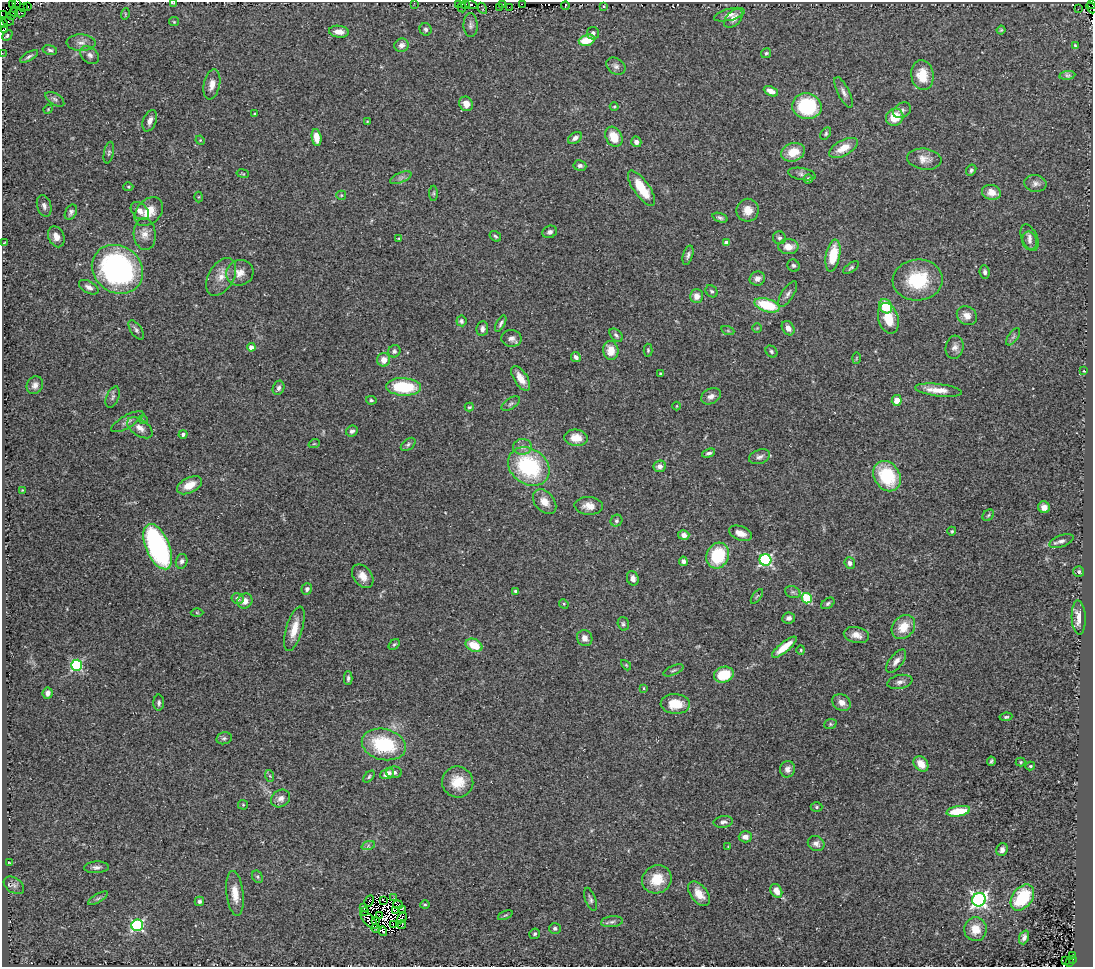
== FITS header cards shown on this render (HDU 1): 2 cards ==
NAXIS1  =                 1091
NAXIS2  =                  965

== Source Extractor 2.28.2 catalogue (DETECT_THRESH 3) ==
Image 1091 x 965 px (HDU 1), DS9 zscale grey, 1 PNG px = 1 image px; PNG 1095 x 969 px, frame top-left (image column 1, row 965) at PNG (2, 2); each listed source drawn as its Kron ellipse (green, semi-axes under 4 px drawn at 4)
Background 0.0617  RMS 0.018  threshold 0.0534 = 3 sigma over >= 5 px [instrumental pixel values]
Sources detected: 309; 24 with non-positive FLUX_AUTO (blend fragments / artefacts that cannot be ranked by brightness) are neither listed nor drawn; the other 285 listed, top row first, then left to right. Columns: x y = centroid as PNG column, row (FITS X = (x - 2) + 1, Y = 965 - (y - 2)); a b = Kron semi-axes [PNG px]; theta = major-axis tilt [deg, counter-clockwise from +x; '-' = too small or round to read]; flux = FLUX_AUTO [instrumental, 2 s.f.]
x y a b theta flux
17 2 2 2 - 12
174 2 3 2 - 5.2
12 3 2 2 - 9.8
414 3 3 2 - 1.1
465 4 3 3 - 42
503 4 3 2 - 8.9
522 4 2 2 - 24
1092 4 4 2 - 16
458 5 3 2 - 130
471 5 6 3 -13 82
565 6 4 3 - 21
604 6 3 2 - 1.2
27 7 3 2 - 46
462 7 5 3 - 130
499 7 3 2 - 1.5
509 7 2 2 - 0.81
23 8 3 2 - 4.2
482 8 6 2 -62 4.4
1091 8 6 2 -50 11
1078 9 3 3 - 25
14 12 4 3 - 38
20 13 5 2 - 35
125 14 6 3 73 1.1
2 15 2 2 - 8.7
729 15 15 6 15 6.8
12 16 4 2 - 42
733 18 11 7 45 7.5
8 21 6 3 -6 5
174 22 5 4 - 1.3
3 23 4 2 - 24
471 25 12 7 -88 4.6
5 29 3 2 - 12
426 29 6 5 - 3.3
1001 30 4 3 - 0.99
339 32 10 6 -7 10
593 33 6 6 - 3.4
7 35 6 4 44 2.5
587 40 8 5 16 30
81 43 14 8 -1 8.4
401 45 7 6 - 6.4
1075 45 3 2 - 0.94
50 50 7 4 -13 2.8
2 53 2 2 - 3.8
766 53 5 4 - 2.1
90 55 10 7 -41 5.3
29 56 10 4 31 3.2
616 66 10 7 -34 4.5
922 75 15 11 -82 25
1067 75 8 4 7 1.5
212 84 15 8 78 10
771 91 7 4 -27 8.5
844 92 17 6 -63 6.2
55 99 10 5 -32 3.8
466 104 7 6 - 11
807 106 15 13 -12 92
614 107 4 3 - 1.1
48 109 5 4 - 1.1
902 110 9 7 32 3.7
255 114 3 3 - 1.7
895 117 9 8 - 25
150 121 11 6 70 6.9
367 122 3 3 - 0.98
826 134 6 4 53 2
614 137 10 8 -61 22
317 138 8 5 -81 13
575 138 8 5 34 5.2
200 140 5 4 - 1.1
636 142 5 5 - 5.1
843 148 16 7 28 19
793 152 12 9 20 24
109 153 11 5 80 2.9
924 159 17 10 -7 11
580 166 6 5 - 3.8
971 170 6 4 59 2.4
243 173 6 3 -10 1.2
802 174 14 6 -10 4.7
401 178 11 5 23 4.2
808 179 4 4 - 4.1
1035 183 11 8 -9 5.5
128 187 5 4 - 1.5
642 188 21 8 -55 35
991 192 10 7 -15 13
434 193 8 4 90 1.8
341 195 5 4 - 1.2
199 197 5 3 - 1.1
44 206 11 7 -75 4.9
748 210 11 11 - 13
140 211 11 7 -42 7.9
71 212 8 5 63 3.5
149 212 16 12 46 20
720 218 8 4 -18 2.7
550 232 7 6 - 4
145 234 16 11 -85 11
495 236 6 4 -34 2.1
56 237 11 8 -67 9.4
399 238 4 3 - 1.4
779 238 7 6 - 3.1
1029 238 14 7 -67 5.8
1030 241 9 7 -75 4.7
5 243 3 2 - 1
726 243 4 4 - 11
788 247 10 7 0 14
688 255 10 5 73 3.8
833 256 16 7 79 35
793 266 6 5 - 2.9
851 268 9 4 36 2.3
117 269 27 23 -34 260
985 272 7 5 -82 3.8
240 273 14 12 25 12
221 277 20 12 59 16
757 279 8 7 - 6
918 280 25 20 4 62
89 287 11 6 -28 5.7
712 291 7 5 -48 2.4
788 294 15 6 58 4.7
697 296 7 6 - 9.6
767 305 13 6 -17 50
886 306 7 6 - 36
967 316 10 9 - 8.9
888 318 16 10 -74 27
461 321 5 5 - 2.7
501 323 9 3 61 2.8
757 328 5 5 - 1.4
788 328 8 6 -59 7.1
482 329 7 5 84 4.6
136 330 11 5 -56 3.4
728 331 6 4 -19 2
616 335 8 5 -46 3.1
1013 337 10 5 54 3
511 338 10 8 -3 5.6
251 347 4 4 - 6.7
955 347 11 9 77 6.4
611 350 9 7 -83 17
648 350 6 4 -89 1.7
394 351 6 6 - 3
771 351 6 5 - 2.6
576 357 5 4 - 5.1
856 358 6 3 88 1.3
384 360 7 6 - 11
1084 371 4 3 - 0.74
660 374 4 3 - 2.1
521 378 14 6 -58 13
35 385 9 7 62 5.7
403 387 17 8 -3 64
279 388 7 5 70 3.6
938 390 23 6 -7 16
711 396 10 7 26 6.4
113 397 11 6 67 3.2
371 400 5 3 - 2
897 400 5 5 - 11
511 404 10 5 34 3.2
677 406 4 3 - 0.96
469 407 4 3 - 1.5
143 420 5 3 - 0.96
127 422 18 6 30 5.7
140 428 14 8 -34 8.4
352 431 6 5 - 3.6
183 434 4 4 - 2.9
576 438 12 8 -6 19
314 444 6 3 18 1.3
408 444 8 5 39 2.9
522 447 9 8 - 6.2
709 453 7 3 20 3
760 457 11 7 18 4.8
529 466 22 17 -36 120
660 466 6 5 - 5.2
887 476 16 12 -57 68
190 485 13 7 27 17
22 490 3 2 - 0.9
545 502 14 9 -49 14
589 506 14 9 -3 11
1044 507 6 5 - 7.5
988 515 6 5 - 2.1
616 521 6 5 - 2.8
952 531 5 4 - 1.7
740 533 12 7 -20 11
684 535 5 5 - 6.2
1061 541 13 6 20 4.8
158 547 24 11 -67 220
718 555 13 11 65 59
765 560 6 6 - 190
182 561 7 5 76 4.3
683 561 5 4 - 3.8
850 563 6 5 - 3.9
1079 572 5 5 - 2.3
363 576 13 9 -52 13
633 578 7 5 -73 5.2
307 589 6 5 - 3.3
515 591 3 3 - 2.1
793 592 8 5 -20 2.9
757 596 8 4 54 1.7
807 598 5 5 - 82
237 599 6 5 - 4.4
245 601 8 7 - 9.1
828 603 7 5 34 2.4
564 604 5 4 - 1.3
197 613 6 4 -1 1.6
789 618 6 5 - 4.6
1079 618 17 7 -87 13
623 624 7 5 -73 2.5
903 627 13 10 47 24
294 629 23 8 73 19
856 635 13 7 -12 9.8
585 638 8 7 - 7.3
394 644 6 4 46 1.9
474 645 9 6 -26 26
784 647 15 5 39 20
801 650 4 4 - 1.4
896 661 14 6 52 7.1
77 665 5 5 - 140
626 665 6 4 -45 1.3
673 670 11 4 23 2.8
724 675 10 7 16 34
348 678 7 4 89 2.8
900 682 13 7 11 5.8
644 688 4 3 - 1.2
48 693 5 5 - 5.6
842 702 9 8 - 8
159 703 8 5 90 3.1
675 704 14 10 -4 26
1006 717 6 4 8 2.2
830 724 6 5 - 1.7
224 738 8 6 12 2.9
384 744 22 15 -14 84
991 761 5 3 - 1.9
1021 762 5 4 - 1.4
921 764 8 6 -49 16
1030 766 5 3 - 1.6
787 769 8 7 - 6.1
394 772 7 6 - 4.1
387 774 7 5 24 12
270 776 6 4 -71 1.4
369 777 7 4 45 2
458 782 16 15 - 26
281 798 10 8 35 6.7
243 805 5 5 - 1.5
816 807 6 5 - 1.9
958 811 12 5 9 31
723 822 10 6 8 4.3
745 837 7 5 -1 6.6
816 843 9 7 -31 5.4
368 846 7 4 19 2.2
728 847 4 2 - 0.82
1002 850 6 5 - 4.4
9 863 3 3 - 1.2
96 867 12 6 3 4.8
257 877 6 5 - 2.4
657 879 15 13 29 29
14 885 11 7 -33 4.3
776 891 7 5 -62 11
235 893 23 8 -83 17
699 894 14 8 -52 15
98 898 11 4 30 3
394 898 3 2 - 0.94
1022 898 14 9 52 63
591 899 12 5 -70 3.5
383 900 4 2 - 0.96
979 900 7 6 - 350
199 901 5 4 - 2.6
369 901 6 2 62 1.9
425 904 5 3 - 1.4
398 905 5 3 - 0.44
364 908 3 2 - 1.6
402 909 2 2 - 1.5
395 910 3 2 - 0.51
364 911 3 2 - 0.96
505 915 8 4 22 1.6
379 916 3 2 - 0.83
402 918 6 2 60 2.4
369 920 11 5 -46 1.2
376 920 3 3 - 1.9
612 922 11 5 6 4
137 925 6 6 - 170
393 925 3 2 - 1.4
402 925 4 2 - 1.4
376 928 4 2 - 1.6
555 928 6 5 - 2.7
975 929 12 11 - 17
383 931 5 3 - 5.8
535 934 5 5 - 2.3
1024 937 7 4 69 4.3
1073 955 3 2 - 5.8
1073 960 3 3 - 8
1066 961 3 2 - 4.8
1069 962 3 3 - 13
At the frame edge (FLAGS 8, measured only in part): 8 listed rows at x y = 17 2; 174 2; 414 3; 1092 4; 1091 8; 2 15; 3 23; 2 53
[24 non-positive-flux detections neither listed nor drawn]